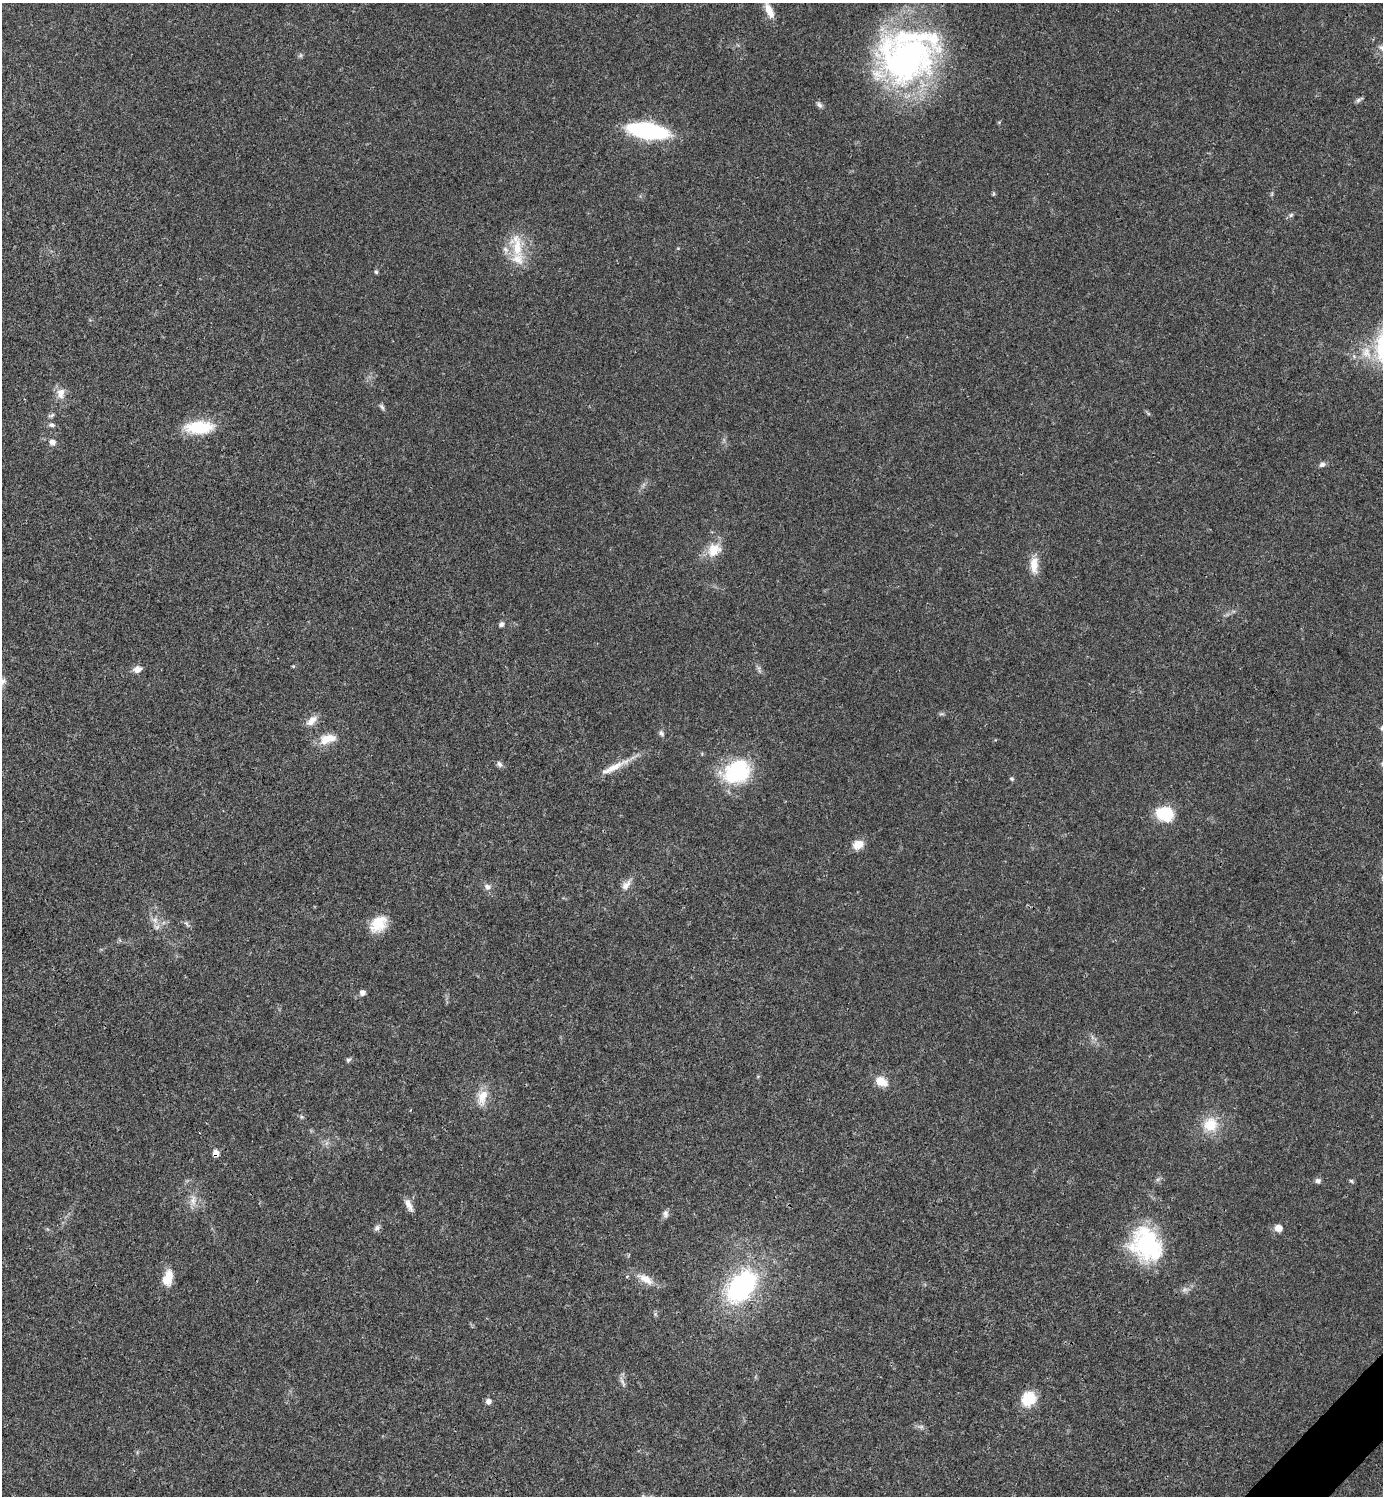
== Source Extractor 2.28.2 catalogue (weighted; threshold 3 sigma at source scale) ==
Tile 6 of 4 x 4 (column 2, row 2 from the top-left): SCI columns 1681-3061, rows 2989-4482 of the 5981 x 5981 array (HDU 1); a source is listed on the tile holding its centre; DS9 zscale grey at full resolution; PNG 1385 x 1498 px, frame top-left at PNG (2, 3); no overlay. Shown black and unused: <1% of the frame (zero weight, under 3 of 4 exposures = <1% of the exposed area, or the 3 px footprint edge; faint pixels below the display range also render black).
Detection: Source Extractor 2.28.2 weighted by HDU 2 'WHT'; one run over the whole footprint, this tile lists its part. Background 0.0205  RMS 0.0022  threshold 0.0101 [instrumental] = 3 sigma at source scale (4.5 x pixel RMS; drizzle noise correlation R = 1.50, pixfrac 1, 0.05/0.05 arcsec/px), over >= 5 px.
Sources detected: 65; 1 inside a brighter object's white glare — not listed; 4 inside a brighter listed object's ellipse — not listed separately; the other 60 listed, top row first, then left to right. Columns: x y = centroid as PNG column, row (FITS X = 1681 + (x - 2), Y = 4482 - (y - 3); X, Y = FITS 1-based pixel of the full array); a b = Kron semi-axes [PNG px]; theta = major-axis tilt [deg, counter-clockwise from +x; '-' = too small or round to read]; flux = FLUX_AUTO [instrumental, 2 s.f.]
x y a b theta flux
769 11 19 8 -66 2.6
300 55 7 4 90 0.37
906 59 77 54 17 74
1358 100 7 5 45 0.55
819 105 9 6 -45 0.69
648 131 32 11 -9 36
993 194 6 3 71 0.26
1291 215 7 5 25 0.47
517 246 40 16 -80 7.1
376 272 6 4 -73 0.38
61 393 16 11 82 2.1
382 407 9 5 -65 0.52
51 415 9 5 21 0.5
52 425 8 6 -2 0.59
199 427 33 14 2 9.2
52 442 8 6 -16 1.2
1322 464 8 6 39 0.73
714 550 20 16 39 4.2
1034 565 24 10 -89 3.1
501 624 7 6 - 0.66
293 666 4 4 - 0.23
137 669 12 8 16 1.4
759 669 11 5 -79 0.64
941 714 8 4 0 0.37
312 720 15 9 42 2.1
1382 728 6 5 - 0.54
661 733 8 6 -51 0.59
328 739 25 12 14 3.7
499 764 8 6 -48 0.74
614 767 47 8 26 4
737 771 33 26 30 18
1012 779 6 5 - 0.37
1165 815 26 16 -26 6.4
858 844 12 9 27 2.8
626 885 18 9 50 1.7
487 887 11 8 -48 0.99
155 920 11 8 -46 1.5
187 924 11 4 -54 0.54
378 924 21 15 45 5.5
362 993 5 5 - 1.2
348 1060 8 5 31 0.44
881 1081 18 12 -30 2.8
482 1097 24 12 72 3.6
302 1117 6 4 -18 0.34
1210 1125 18 17 - 5.9
216 1153 8 7 - 1.2
1318 1181 8 6 2 0.63
1351 1181 6 5 - 0.34
193 1201 17 8 88 2
409 1205 18 7 -65 1.5
665 1213 10 7 -86 0.81
377 1228 9 6 26 0.75
1278 1228 8 7 - 1.8
1146 1244 41 33 -57 23
169 1275 23 9 -85 2.8
646 1279 24 10 -32 3.1
741 1286 29 18 49 41
623 1382 15 4 -65 0.81
1028 1399 17 15 47 5.9
488 1401 8 7 - 0.83
Overlapping masked pixels (flux is a lower limit): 1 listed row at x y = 216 1153
Isophote crosses this tile's border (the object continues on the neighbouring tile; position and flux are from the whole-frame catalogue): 1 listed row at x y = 1382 728